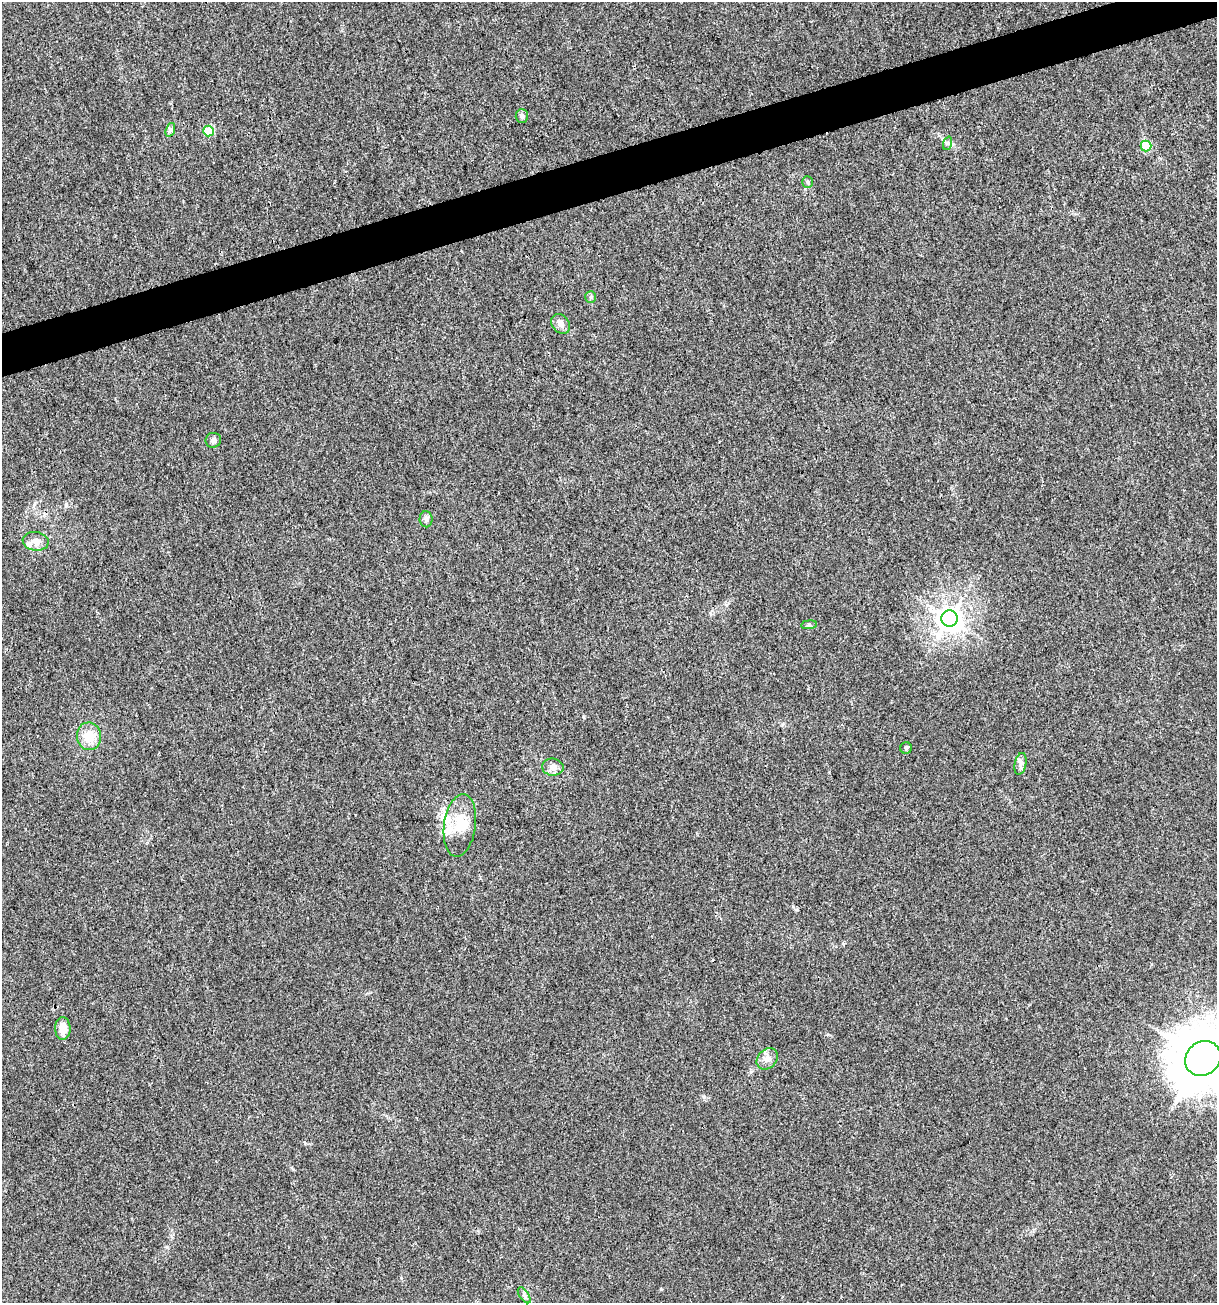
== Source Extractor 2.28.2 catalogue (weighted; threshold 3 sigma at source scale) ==
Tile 10 of 4 x 4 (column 2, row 3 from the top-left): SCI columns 1317-2531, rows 1303-2603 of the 5012 x 5207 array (HDU 1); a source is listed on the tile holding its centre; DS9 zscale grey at full resolution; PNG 1219 x 1305 px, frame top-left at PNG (2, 2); each listed source drawn as its Kron ellipse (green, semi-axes under 4 px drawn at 4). Shown black and unused: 3% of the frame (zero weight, under 3 of 4 exposures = <1% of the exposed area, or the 3 px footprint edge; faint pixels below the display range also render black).
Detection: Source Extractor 2.28.2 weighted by HDU 2 'WHT'; one run over the whole footprint, this tile lists its part. Background 0.00336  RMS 0.0026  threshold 0.0118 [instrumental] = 3 sigma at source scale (4.5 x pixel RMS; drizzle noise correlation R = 1.50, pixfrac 1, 0.0396/0.0396 arcsec/px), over >= 5 px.
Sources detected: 27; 1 inside a brighter object's white glare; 1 cosmic-ray / hot-pixel residue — neither listed nor drawn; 3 inside a brighter listed object's ellipse — not listed separately; the other 22 listed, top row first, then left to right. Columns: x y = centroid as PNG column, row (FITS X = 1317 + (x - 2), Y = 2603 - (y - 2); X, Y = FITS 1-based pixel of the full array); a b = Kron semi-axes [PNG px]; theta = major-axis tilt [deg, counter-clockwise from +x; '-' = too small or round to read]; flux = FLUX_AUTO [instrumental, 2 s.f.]
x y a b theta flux
522 116 7 6 - 0.72
170 130 7 4 71 0.6
208 131 5 5 - 9.7
948 143 7 4 71 0.5
1146 146 5 5 - 12
807 182 6 5 - 0.46
591 297 6 5 - 0.41
561 324 11 8 -52 1.6
213 440 8 7 - 1
426 519 8 6 -89 0.72
36 541 13 9 -9 2
949 619 8 8 - 260
809 625 8 4 8 0.45
89 736 14 12 -82 4.8
906 748 6 5 - 0.43
1020 764 11 5 78 1
553 767 11 8 -6 1.7
460 825 31 16 82 7.1
63 1029 11 7 89 3.2
1203 1058 19 16 40 1700
767 1059 12 9 46 1.7
524 1295 9 4 -55 0.66
Isophote crosses this tile's border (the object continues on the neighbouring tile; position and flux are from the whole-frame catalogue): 1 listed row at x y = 1203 1058
Unlisted compact peaks at least as high as the median listed source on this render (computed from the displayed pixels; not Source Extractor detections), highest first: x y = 661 1289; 66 505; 704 1097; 584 717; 401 1278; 305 1143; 293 1169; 167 1247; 843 944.